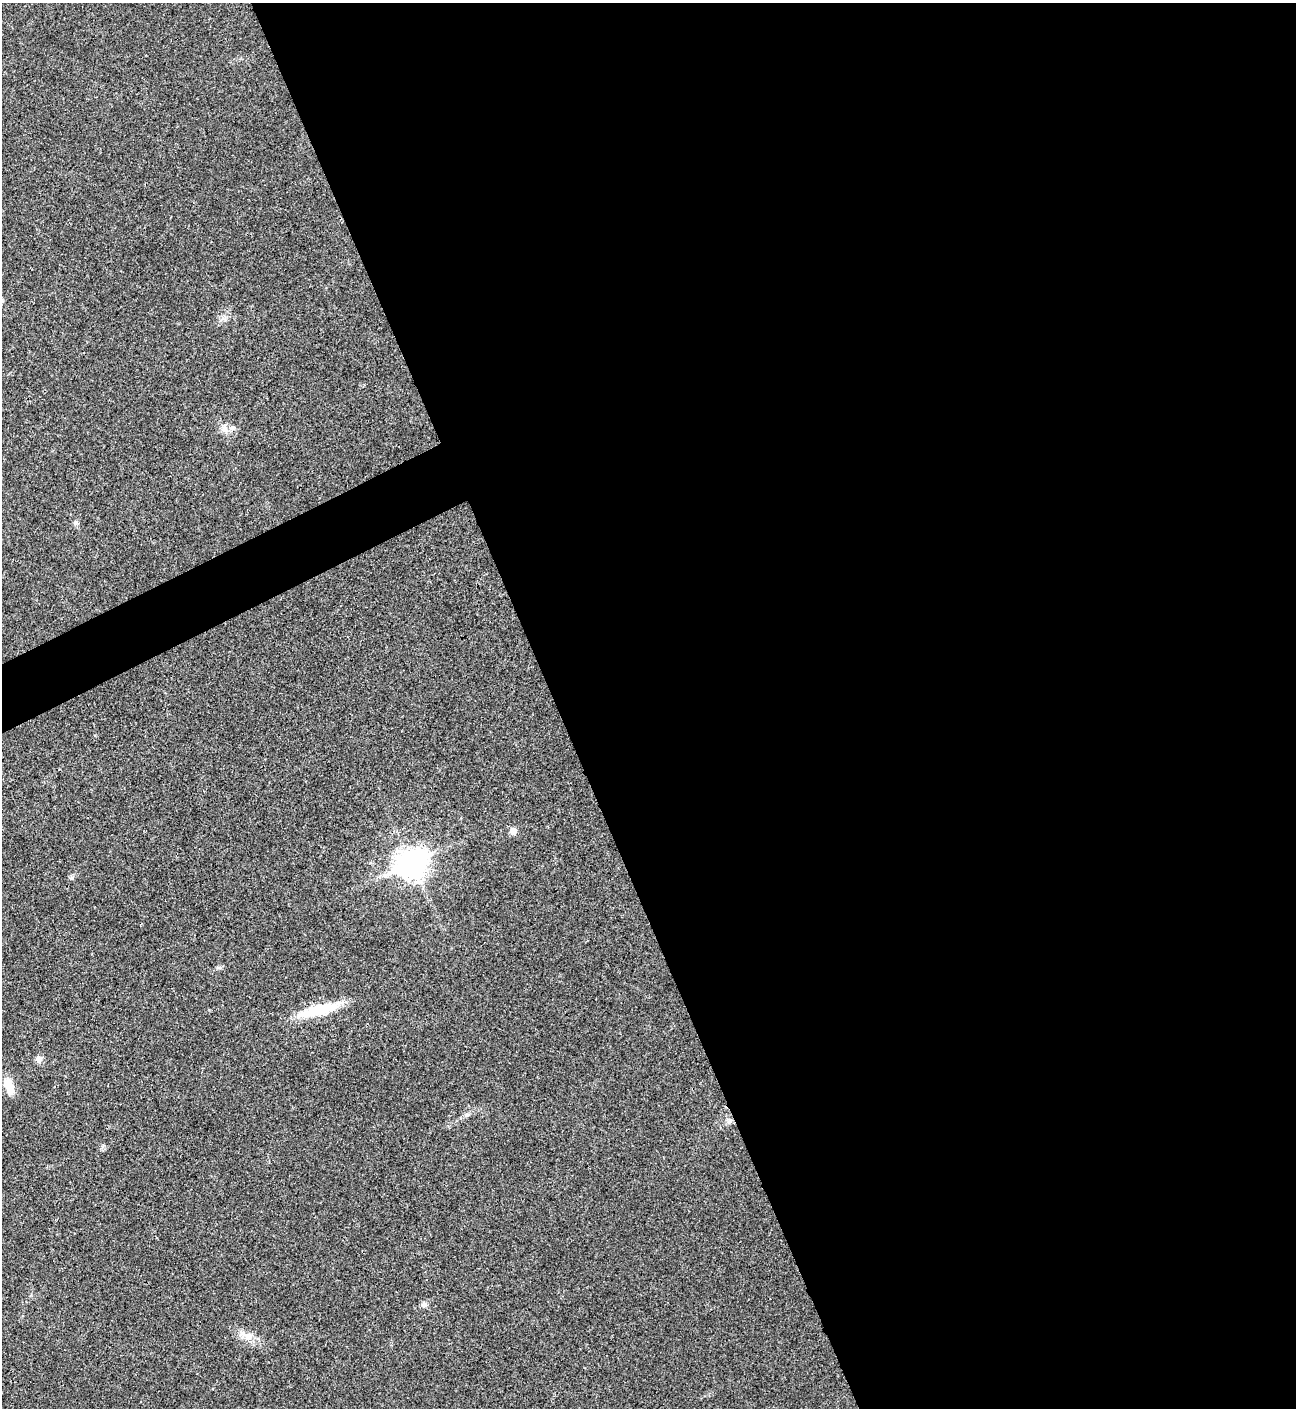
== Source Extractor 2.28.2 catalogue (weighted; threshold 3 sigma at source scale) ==
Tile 8 of 4 x 4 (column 4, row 2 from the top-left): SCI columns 4176-5469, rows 2815-4220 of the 5625 x 5637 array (HDU 1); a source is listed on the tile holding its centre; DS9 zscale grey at full resolution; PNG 1298 x 1410 px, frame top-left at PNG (2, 3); no overlay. Shown black and unused: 59% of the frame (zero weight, under 3 of 4 exposures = <1% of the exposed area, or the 3 px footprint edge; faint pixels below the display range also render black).
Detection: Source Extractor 2.28.2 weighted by HDU 2 'WHT'; one run over the whole footprint, this tile lists its part. Background 0.0192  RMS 0.0056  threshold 0.0252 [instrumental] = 3 sigma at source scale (4.5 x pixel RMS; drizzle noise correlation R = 1.50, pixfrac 1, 0.05/0.05 arcsec/px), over >= 5 px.
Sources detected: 11; all 11 listed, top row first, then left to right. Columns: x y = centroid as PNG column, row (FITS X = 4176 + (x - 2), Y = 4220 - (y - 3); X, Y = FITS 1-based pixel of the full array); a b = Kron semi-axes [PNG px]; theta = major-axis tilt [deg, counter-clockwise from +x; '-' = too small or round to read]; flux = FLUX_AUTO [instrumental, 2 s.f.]
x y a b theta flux
225 429 9 8 - 3
75 523 6 6 - 1.2
513 831 6 6 - 4.6
412 863 11 9 26 630
318 1010 49 12 15 21
39 1059 8 7 - 2.6
9 1087 23 10 -56 6
466 1115 6 4 71 0.92
730 1120 6 6 - 1.5
424 1305 7 7 - 1.7
247 1336 12 6 -87 2.8
Unlisted compact peaks at least as high as the median listed source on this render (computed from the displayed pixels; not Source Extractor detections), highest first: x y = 72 878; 223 318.